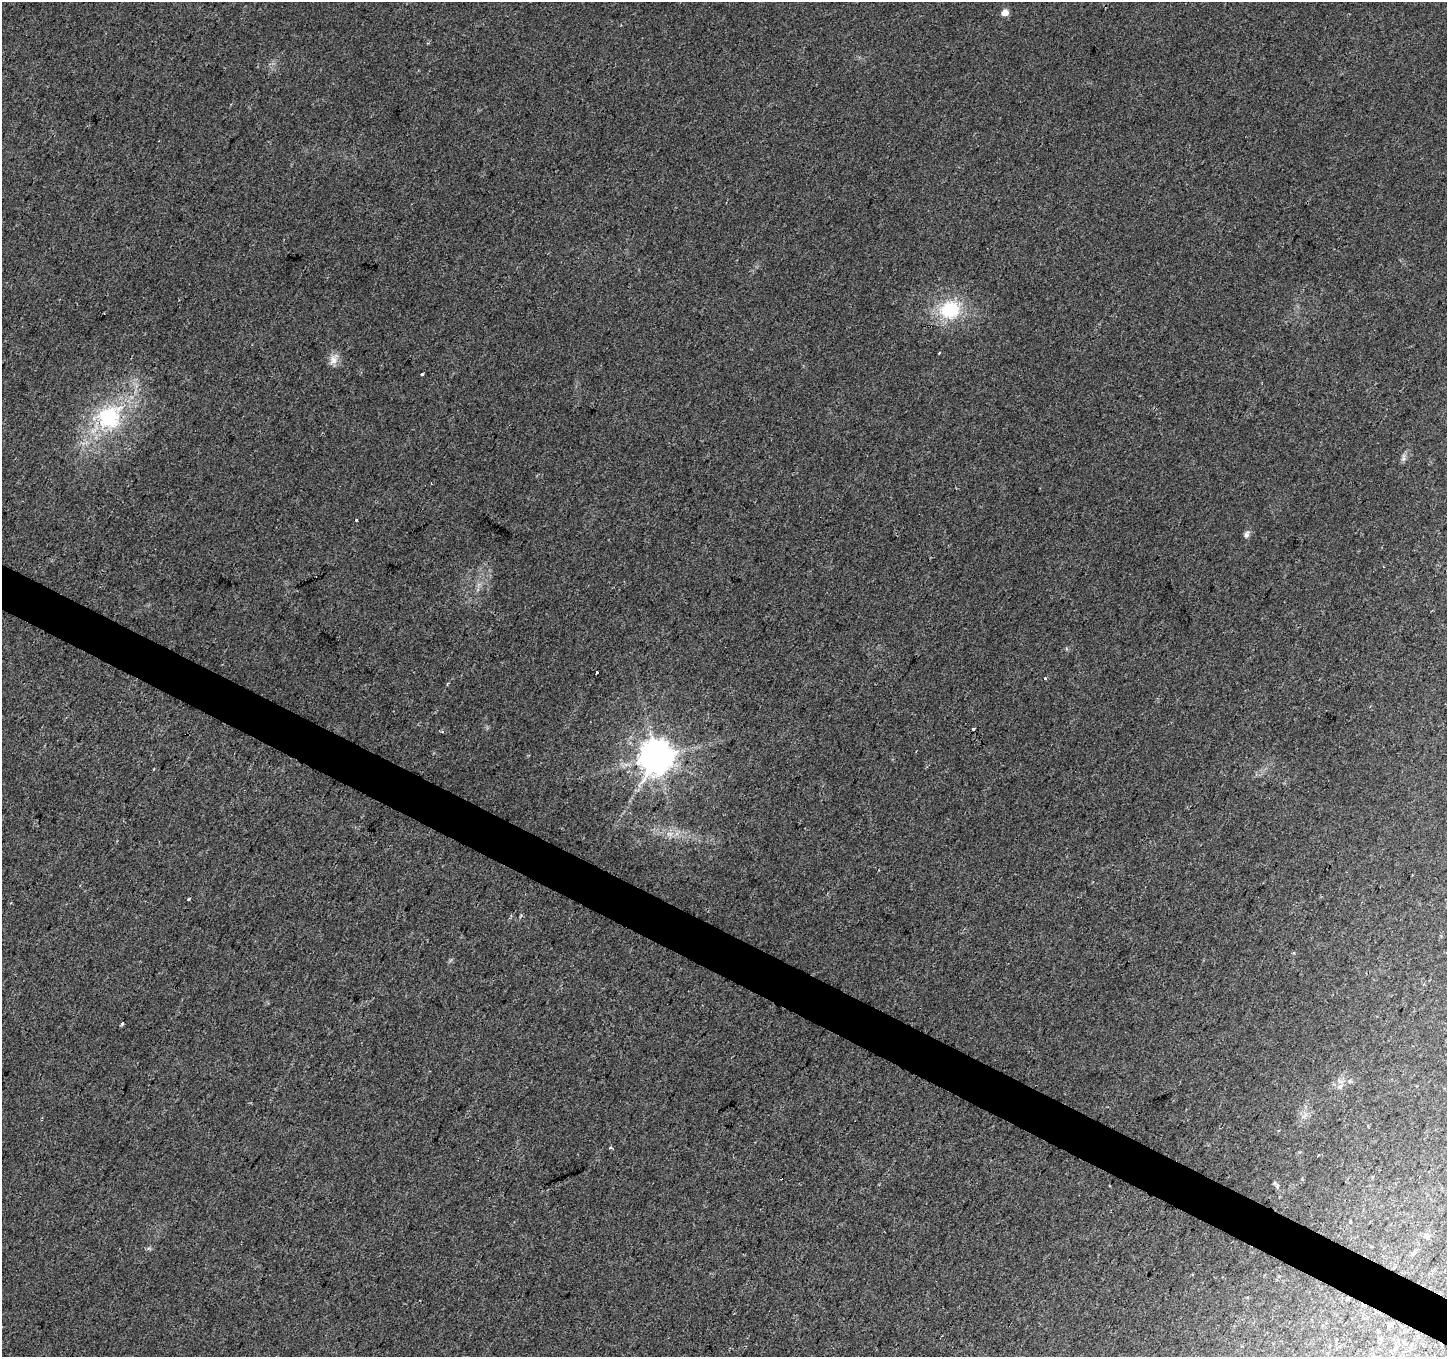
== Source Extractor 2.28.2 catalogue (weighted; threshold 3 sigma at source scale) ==
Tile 6 of 4 x 4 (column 2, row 2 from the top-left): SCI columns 1447-2891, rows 2908-4262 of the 5788 x 5880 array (HDU 1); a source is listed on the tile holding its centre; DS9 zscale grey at full resolution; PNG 1449 x 1359 px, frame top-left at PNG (2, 2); no overlay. Shown black and unused: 3% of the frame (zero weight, under 2 of 3 exposures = <1% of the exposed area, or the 3 px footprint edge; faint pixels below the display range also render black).
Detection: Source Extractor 2.28.2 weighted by HDU 2 'WHT'; one run over the whole footprint, this tile lists its part. Background 0.0297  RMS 0.0064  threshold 0.0286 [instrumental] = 3 sigma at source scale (4.5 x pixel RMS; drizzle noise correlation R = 1.50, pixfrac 1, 0.0396/0.0396 arcsec/px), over >= 5 px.
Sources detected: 27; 3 cosmic-ray / hot-pixel residue — not listed; the other 24 listed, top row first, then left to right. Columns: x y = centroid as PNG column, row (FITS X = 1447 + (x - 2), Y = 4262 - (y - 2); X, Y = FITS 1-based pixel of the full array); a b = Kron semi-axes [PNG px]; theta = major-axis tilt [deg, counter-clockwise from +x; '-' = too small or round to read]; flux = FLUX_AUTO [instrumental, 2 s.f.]
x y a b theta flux
1005 12 6 5 - 6.2
950 310 20 17 10 36
333 360 14 11 75 5.1
423 374 3 2 - 1.3
109 417 28 25 49 55
1403 458 13 5 82 2
356 520 3 3 - 0.98
1246 534 9 7 77 2.2
597 672 3 3 - 4
1045 678 3 3 - 2.9
657 756 11 10 - 1200
670 834 10 6 -6 3.5
188 899 3 2 - 1.2
122 1023 3 3 - 2.3
1350 1081 5 5 - 1.1
1340 1086 9 6 5 2.3
1274 1183 6 5 - 1.1
1350 1222 4 3 - 0.61
1425 1236 9 6 -13 2.1
1414 1253 7 6 - 1.5
1347 1298 6 4 49 1.2
1389 1325 9 5 36 1.9
1411 1346 8 6 57 2
1395 1349 9 5 62 1.9
Overlapping masked pixels (flux is a lower limit): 1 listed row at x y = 1347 1298
Unlisted compact peaks at least as high as the median listed source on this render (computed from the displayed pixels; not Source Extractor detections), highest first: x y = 610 1147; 1294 953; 148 1248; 1066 648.